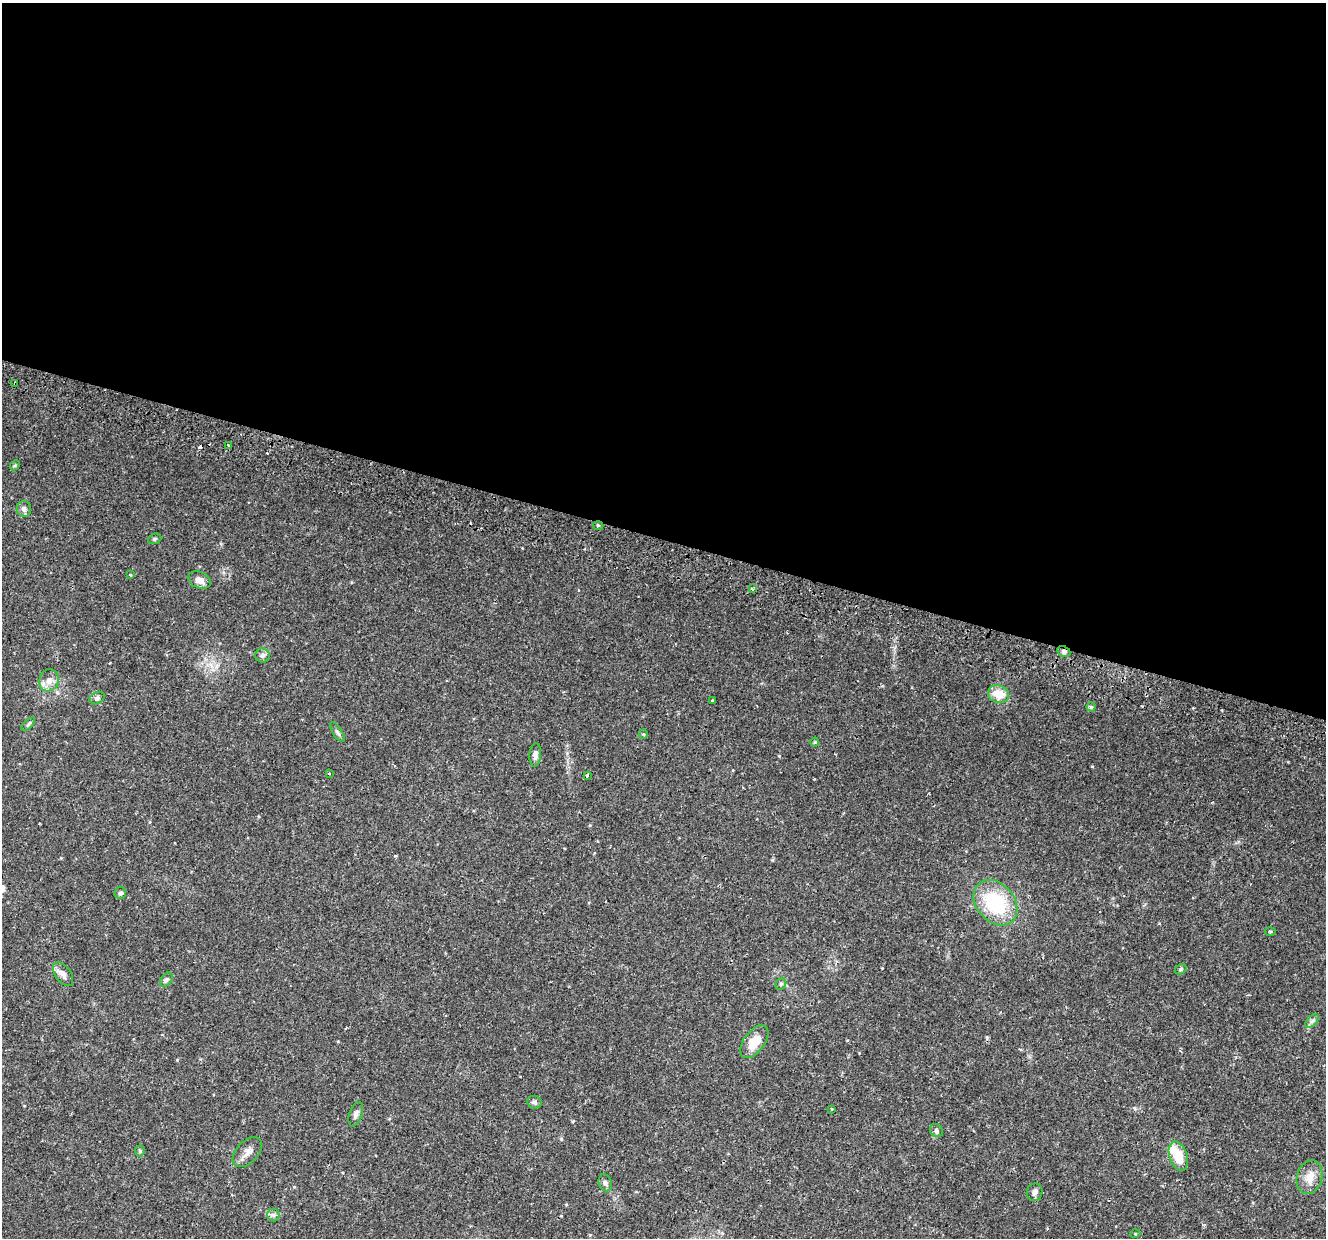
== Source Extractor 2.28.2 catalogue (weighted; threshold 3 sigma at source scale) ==
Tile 3 of 4 x 4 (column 3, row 1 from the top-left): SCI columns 2727-4050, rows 4062-5297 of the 5443 x 5590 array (HDU 1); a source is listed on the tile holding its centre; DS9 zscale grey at full resolution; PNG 1328 x 1240 px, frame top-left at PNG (2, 3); each listed source drawn as its Kron ellipse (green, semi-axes under 4 px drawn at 4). Shown black and unused: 43% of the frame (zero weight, under 2 of 3 exposures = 5% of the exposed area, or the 3 px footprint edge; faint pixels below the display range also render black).
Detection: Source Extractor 2.28.2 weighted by HDU 2 'WHT'; one run over the whole footprint, this tile lists its part. Background 0.0371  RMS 0.0039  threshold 0.0178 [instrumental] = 3 sigma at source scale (4.5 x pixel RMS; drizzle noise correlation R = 1.50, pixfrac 1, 0.0396/0.0396 arcsec/px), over >= 5 px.
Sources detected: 49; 1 inside a brighter object's white glare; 4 cosmic-ray / hot-pixel residue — neither listed nor drawn; the other 44 listed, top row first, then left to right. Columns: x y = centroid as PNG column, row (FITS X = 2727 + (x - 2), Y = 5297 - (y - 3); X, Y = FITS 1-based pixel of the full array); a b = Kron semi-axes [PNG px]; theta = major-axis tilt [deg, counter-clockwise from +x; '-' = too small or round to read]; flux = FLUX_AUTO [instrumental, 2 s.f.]
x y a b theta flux
15 383 3 3 - 1.4
229 445 3 2 - 0.63
15 465 5 4 - 0.48
24 509 8 7 - 1.3
598 525 5 3 - 0.45
155 539 7 5 22 0.59
130 575 3 3 - 0.68
199 580 11 8 -26 2.5
752 589 4 3 - 0.44
1064 652 6 5 - 1.1
262 656 7 7 - 1.1
49 680 11 9 71 2.8
999 694 10 9 - 6.6
97 698 8 5 28 0.96
712 701 3 3 - 0.3
1091 707 4 4 - 0.59
28 724 8 3 45 0.69
337 732 11 4 -57 0.95
643 734 4 4 - 0.41
815 742 4 4 - 0.44
535 755 12 6 86 1.8
329 773 3 3 - 0.41
587 776 3 2 - 0.65
120 893 6 5 - 0.83
995 903 25 19 -49 25
1270 932 5 3 - 0.39
1181 969 6 5 - 0.67
63 974 13 8 -55 2.2
166 980 8 5 52 0.9
781 984 6 5 - 0.69
1312 1021 8 4 44 0.94
754 1042 19 10 53 7
534 1102 7 6 - 0.87
832 1109 3 2 - 0.26
356 1114 13 6 71 1.6
936 1130 7 5 -49 0.96
140 1151 5 5 - 0.53
247 1152 18 11 46 3
1178 1156 15 9 -72 8.4
1310 1177 17 12 73 4.7
605 1183 9 6 -75 1.1
1035 1192 9 7 68 1.7
273 1215 6 6 - 0.92
1135 1234 5 3 - 0.36
Overlapping masked pixels (flux is a lower limit): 2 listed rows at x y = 15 383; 1064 652